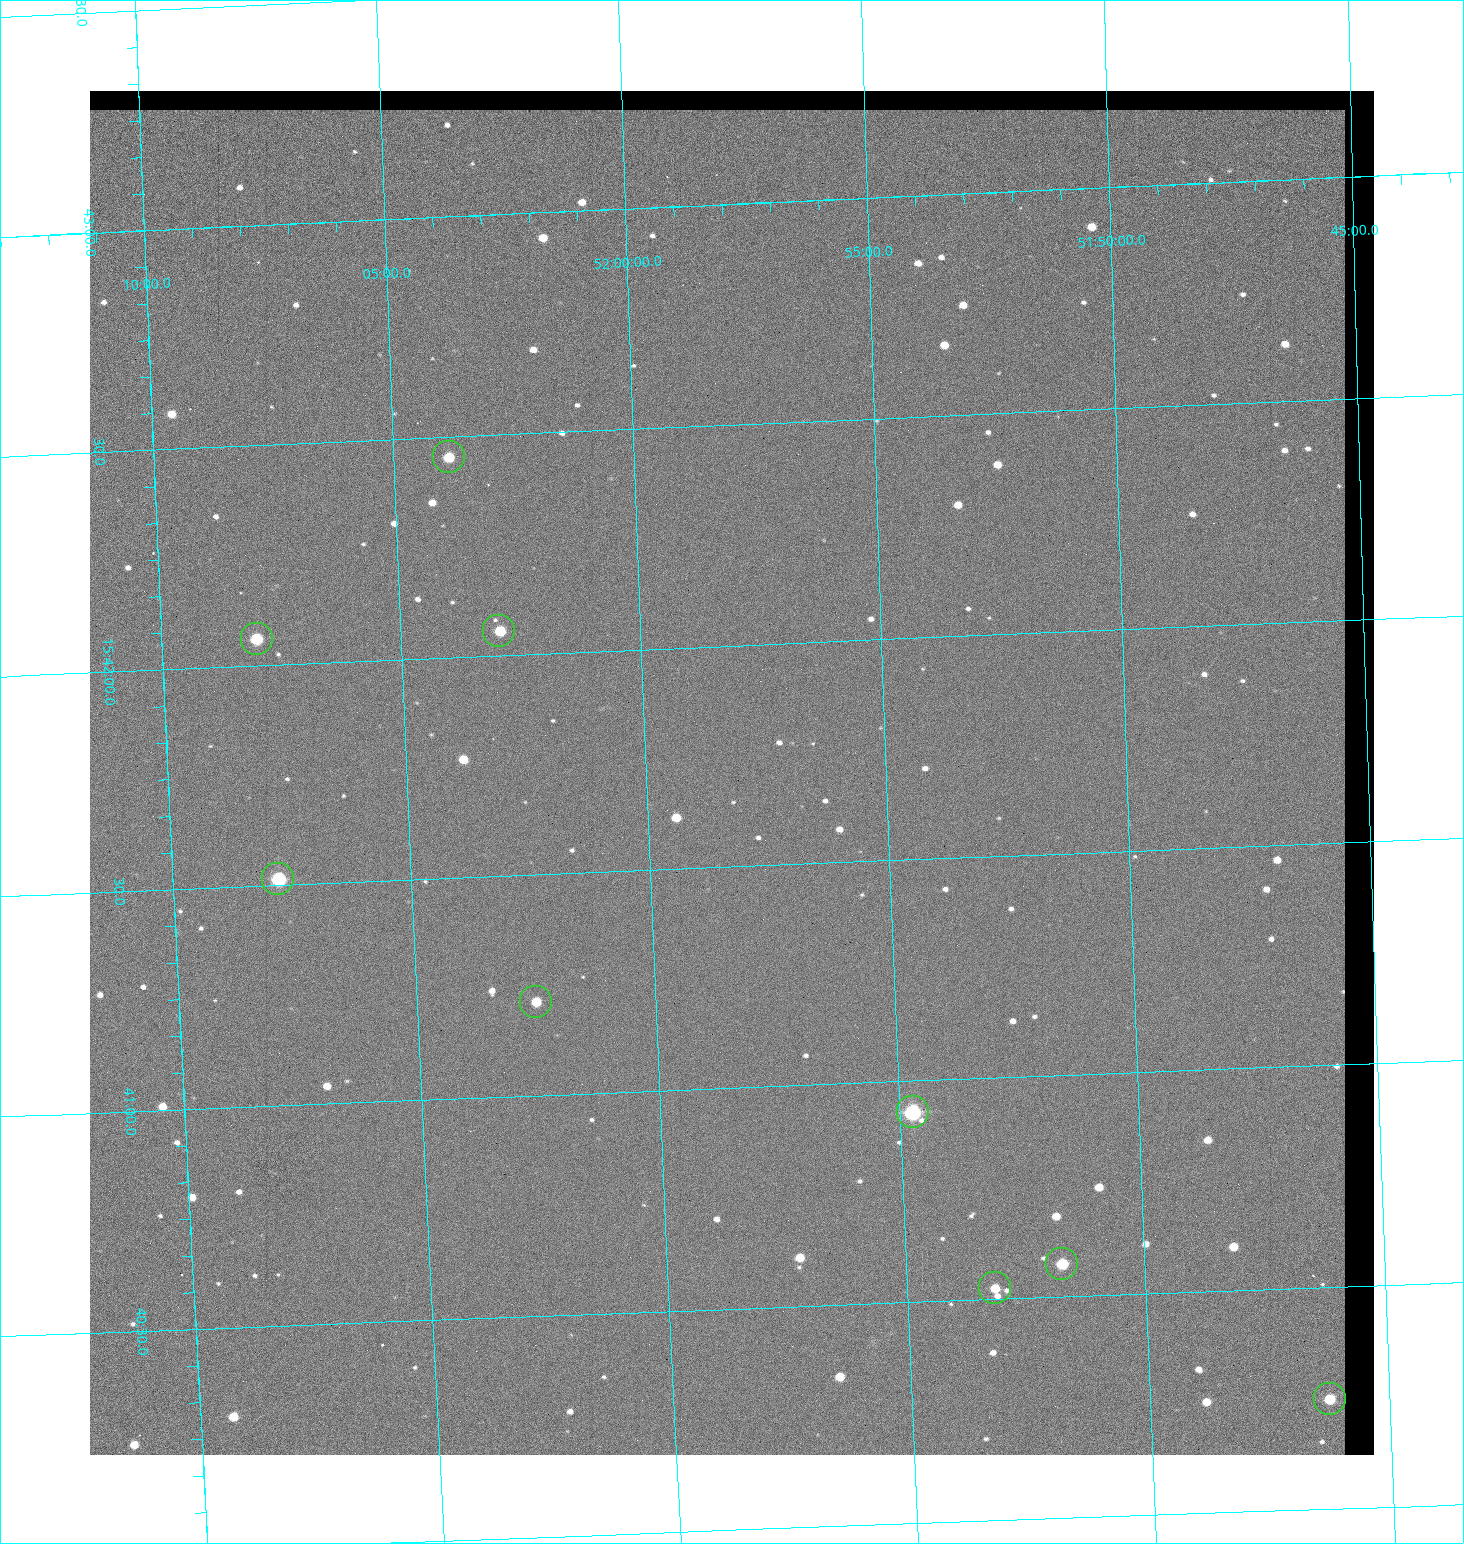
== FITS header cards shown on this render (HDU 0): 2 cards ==
NAXIS1  =                 1284 / length of data axis 1
NAXIS2  =                 1364 / length of data axis 2

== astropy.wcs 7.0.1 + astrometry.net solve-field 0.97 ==
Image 1284 x 1364 px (HDU 0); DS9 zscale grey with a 90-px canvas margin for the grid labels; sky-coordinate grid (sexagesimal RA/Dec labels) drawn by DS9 from the SOLVED WCS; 9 Tycho-2 reference stars matched to detected sources circled (green)
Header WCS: RA---TAN/DEC--TAN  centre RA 15:41:43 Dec +51:58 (235.43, +51.97 deg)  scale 1.25 arcsec/px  FOV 26.9' x 28.5'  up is +92 deg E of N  parity flipped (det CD > 0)
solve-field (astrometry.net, Tycho-2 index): VERIFIED the header's WCS against the Tycho-2 star catalogue (9 matches, 0 conflicts) and refined it, rather than solving blind
Solved WCS: RA---TAN-SIP/DEC--TAN-SIP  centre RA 15:41:43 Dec +51:58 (235.43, +51.97 deg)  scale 1.25 arcsec/px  FOV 26.8' x 28.5'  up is +92 deg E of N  parity flipped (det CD > 0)
The solver's refit moves the header's centre by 0.48 arcsec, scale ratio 0.9971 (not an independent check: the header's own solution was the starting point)
Tycho-2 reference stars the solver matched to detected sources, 9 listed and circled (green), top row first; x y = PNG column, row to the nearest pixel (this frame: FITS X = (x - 90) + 1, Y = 1364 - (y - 91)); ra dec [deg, ICRS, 3 dp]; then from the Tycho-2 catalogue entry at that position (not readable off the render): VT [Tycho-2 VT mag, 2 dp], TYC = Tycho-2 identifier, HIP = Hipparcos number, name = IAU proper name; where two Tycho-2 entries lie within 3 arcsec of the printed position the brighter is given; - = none
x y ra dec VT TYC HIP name
449 457 235.614 +52.064 11.61 3489-1132-1 - -
499 631 235.514 +52.049 11.19 3489-1407-1 - -
257 639 235.515 +52.133 11.12 3489-1380-1 - -
278 879 235.378 +52.130 9.31 3489-1322-1 76850 -
536 1002 235.303 +52.042 11.52 3489-958-1 - -
913 1112 235.232 +51.912 9.59 3489-824-1 - -
1062 1264 235.143 +51.862 10.97 3489-1016-1 - -
995 1288 235.131 +51.886 12.29 3489-908-1 - -
1330 1399 235.062 +51.771 11.53 3489-1453-1 - -